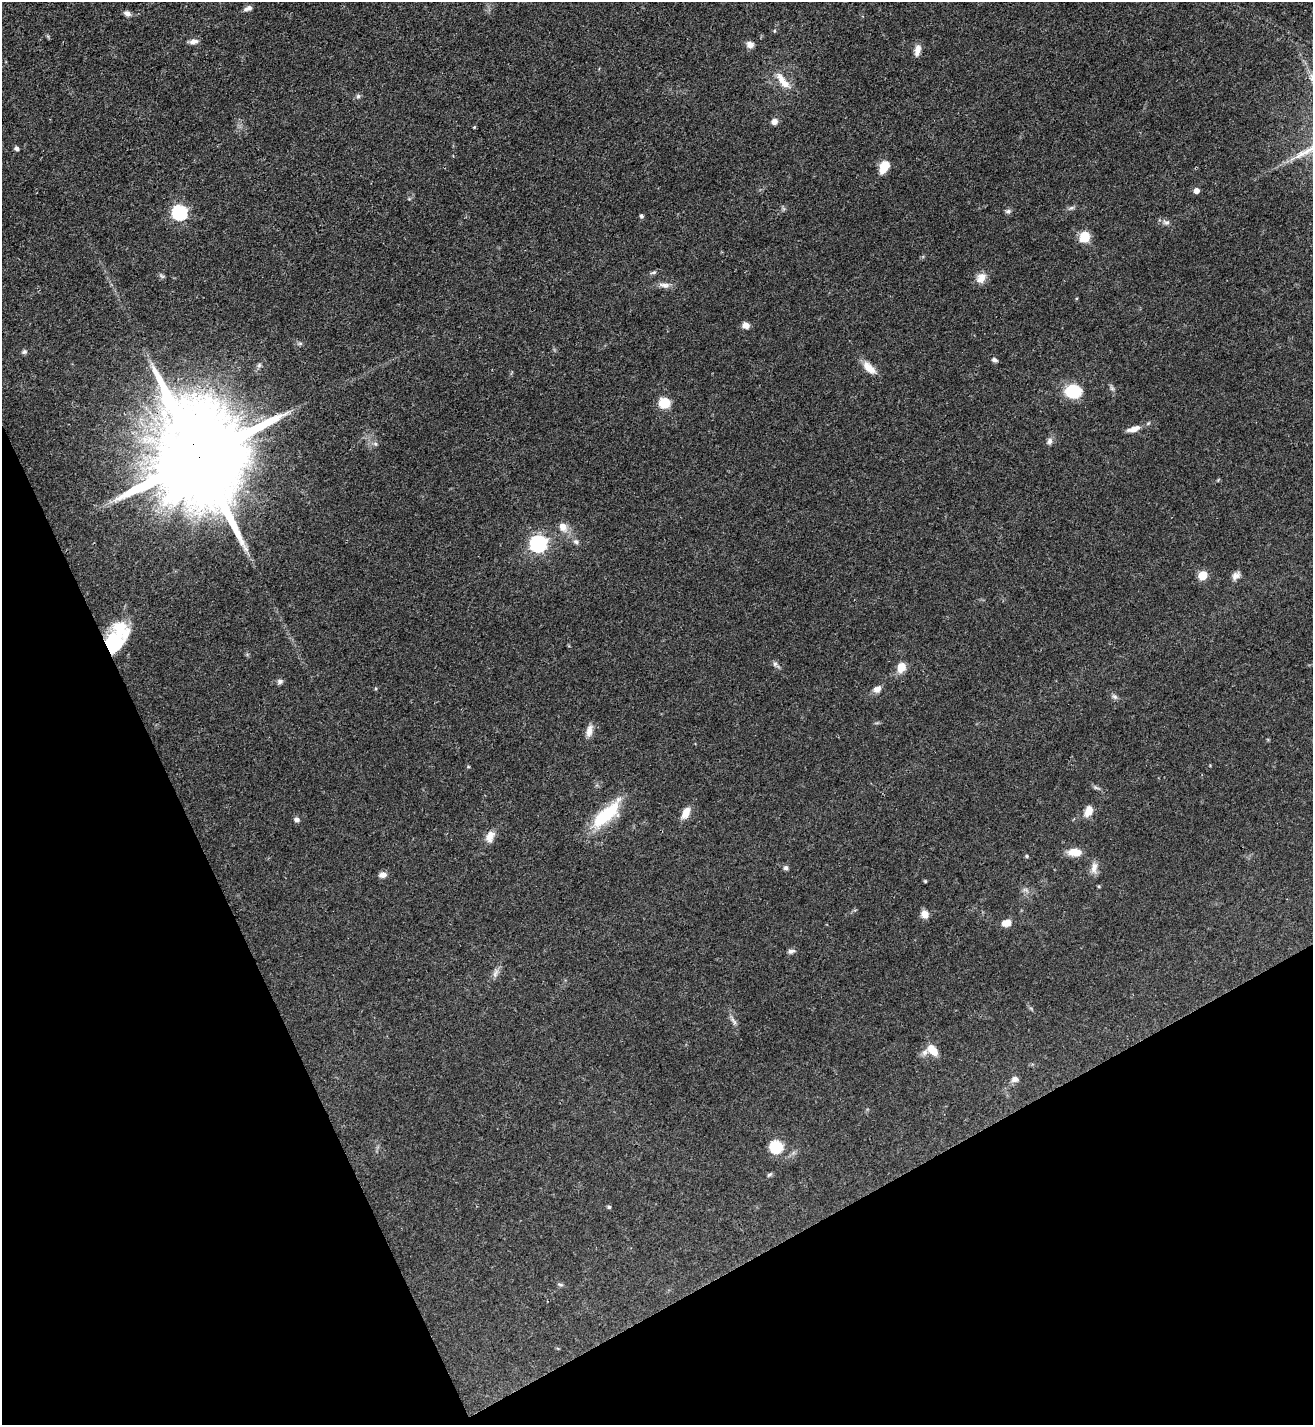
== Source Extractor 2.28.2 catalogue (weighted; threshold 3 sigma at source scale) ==
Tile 14 of 4 x 4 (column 2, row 4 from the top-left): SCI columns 1468-2778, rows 5-1427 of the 5689 x 5699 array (HDU 1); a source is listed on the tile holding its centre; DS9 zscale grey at full resolution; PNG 1315 x 1427 px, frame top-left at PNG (2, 2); no overlay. Shown black and unused: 24% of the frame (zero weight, under 3 of 4 exposures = <1% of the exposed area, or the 3 px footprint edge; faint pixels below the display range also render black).
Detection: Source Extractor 2.28.2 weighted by HDU 2 'WHT'; one run over the whole footprint, this tile lists its part. Background 0.0601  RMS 0.0038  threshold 0.0171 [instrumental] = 3 sigma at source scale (4.5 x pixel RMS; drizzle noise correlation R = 1.50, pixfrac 1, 0.05/0.05 arcsec/px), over >= 5 px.
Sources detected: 73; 1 inside a brighter object's white glare — not listed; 2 inside a brighter listed object's ellipse — not listed separately; the other 70 listed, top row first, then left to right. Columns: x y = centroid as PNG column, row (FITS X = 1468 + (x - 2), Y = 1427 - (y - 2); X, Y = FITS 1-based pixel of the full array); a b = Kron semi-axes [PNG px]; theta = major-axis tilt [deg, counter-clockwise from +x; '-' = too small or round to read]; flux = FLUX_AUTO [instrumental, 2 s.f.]
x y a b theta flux
248 8 10 5 21 1.6
127 14 9 6 -26 1.5
193 41 11 6 9 1.8
750 45 9 8 - 2.1
917 50 14 7 79 2.6
781 79 20 10 -59 4.4
358 96 6 6 - 0.79
774 122 7 7 - 1.9
474 127 4 3 - 0.35
17 148 6 5 - 0.86
1293 158 9 4 19 1.2
884 167 14 9 63 5.8
1196 191 5 5 - 2.7
1071 208 9 5 26 0.89
1008 211 8 6 11 0.92
179 212 7 7 - 70
641 216 5 5 - 0.71
1166 222 9 7 -15 1.4
1085 237 11 9 45 7.3
654 272 9 4 17 0.82
162 276 8 4 -37 0.68
981 278 15 10 45 3.5
664 285 17 7 -7 2.1
746 325 7 6 - 2.6
300 343 7 4 1 0.7
24 352 7 6 - 0.81
994 360 7 5 -23 0.92
259 365 7 6 - 0.9
869 368 19 9 -45 4.6
1073 392 16 13 -5 15
664 403 9 9 - 8.7
1134 429 16 6 17 2.9
1050 441 9 7 77 1.4
375 444 6 5 - 0.81
199 458 33 22 -67 11000
563 527 12 9 -58 3.5
576 542 8 6 -3 1.1
538 543 7 7 - 110
1202 575 5 5 - 13
1236 575 11 8 41 2
112 646 55 19 61 30
775 664 8 6 -74 1
902 667 8 7 - 6.3
280 681 8 6 0 1.1
877 689 10 8 34 2.2
1115 697 10 6 -36 1.1
589 731 15 7 80 2.8
1088 811 11 8 65 4.2
686 813 14 8 63 3.9
606 815 40 13 43 21
297 819 6 5 - 1.5
490 837 15 9 68 3.4
1075 852 18 10 -3 4.6
1027 856 5 4 - 0.44
786 868 6 6 - 0.9
1094 868 16 8 81 2.7
382 875 9 7 7 1.9
925 881 5 4 - 0.38
1025 890 7 4 -18 0.87
925 914 8 7 - 3.4
1006 923 8 6 9 4
791 951 9 6 14 1.2
495 973 14 6 66 1.8
732 1020 5 5 - 0.79
933 1050 14 8 -47 5.2
1015 1079 8 7 - 1.8
776 1147 6 6 - 42
769 1175 8 4 35 0.67
609 1207 5 4 - 0.6
560 1285 8 4 -9 0.63
Overlapping masked pixels (flux is a lower limit): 2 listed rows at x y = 199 458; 112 646